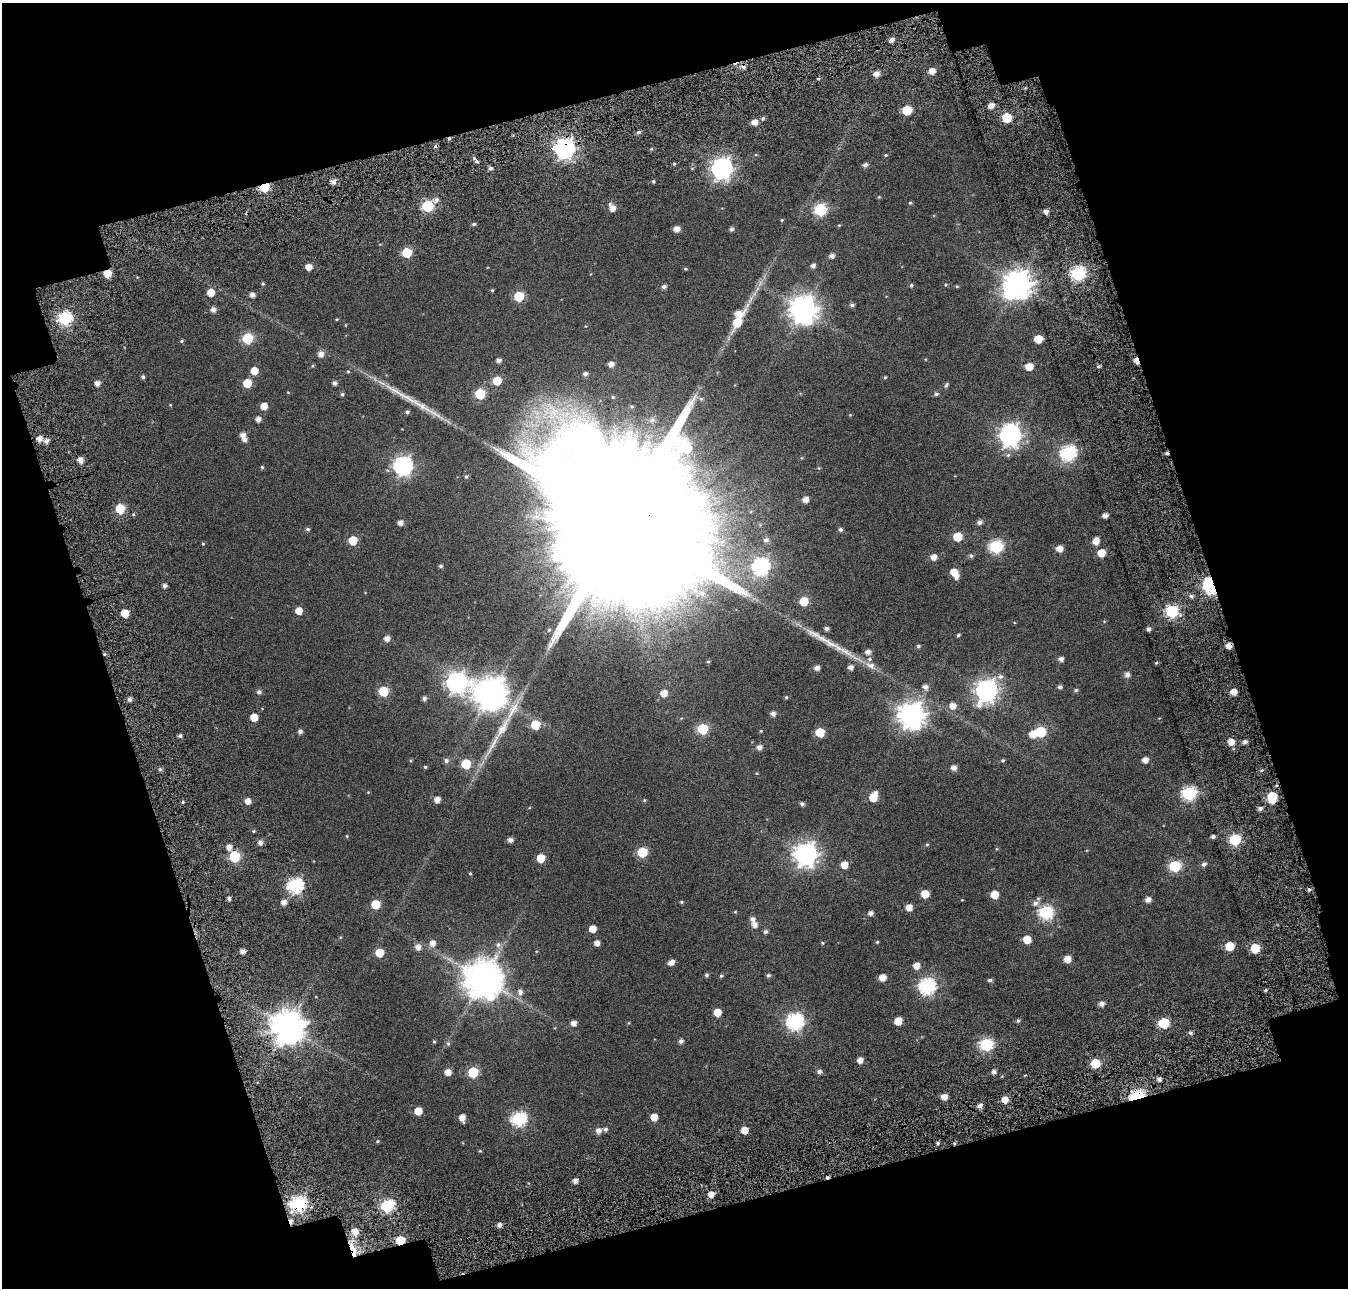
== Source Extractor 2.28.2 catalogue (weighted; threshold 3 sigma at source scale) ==
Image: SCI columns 82-1427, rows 104-1389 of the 1537 x 1497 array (HDU 1 of 3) = the unmasked area's bounding box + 8 px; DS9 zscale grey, full resolution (1 PNG px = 1 image px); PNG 1350 x 1290 px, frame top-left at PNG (2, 3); no overlay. Shown black and unused: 33% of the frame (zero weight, under 7 of 18 exposures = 18% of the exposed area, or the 3 px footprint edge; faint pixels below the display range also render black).
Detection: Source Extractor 2.28.2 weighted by HDU 2 'WHT'. Background -0.22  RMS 0.021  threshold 0.0865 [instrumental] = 3 sigma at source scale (4.09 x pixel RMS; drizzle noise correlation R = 1.36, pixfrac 0.8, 0.0396/0.0396 arcsec/px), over >= 5 px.
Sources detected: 300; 1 inside a brighter object's white glare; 5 cosmic-ray / hot-pixel residue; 2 long thin detections or spike segments (spike, bleed or trail) — not listed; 6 inside a brighter listed object's ellipse — not listed separately; the other 286 listed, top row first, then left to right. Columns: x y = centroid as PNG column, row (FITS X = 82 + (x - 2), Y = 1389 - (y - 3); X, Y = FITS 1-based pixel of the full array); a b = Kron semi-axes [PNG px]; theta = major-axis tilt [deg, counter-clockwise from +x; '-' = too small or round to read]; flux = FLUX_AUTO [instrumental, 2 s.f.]
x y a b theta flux
891 39 5 5 - 6.1
932 71 5 5 - 13
876 74 6 5 - 10
818 79 5 3 - 1.9
991 105 6 5 - 9.6
907 110 6 6 - 59
1007 118 6 6 - 65
763 119 6 4 69 2.7
755 122 6 5 - 12
639 132 6 5 - 3.3
565 148 8 7 - 740
651 149 5 4 - 1.8
886 155 5 4 - 1.8
477 162 6 3 -20 2.6
674 164 5 3 - 1.5
865 165 5 5 - 5.4
490 168 5 4 - 3.8
722 168 8 8 - 830
653 181 4 3 - 2.1
333 182 6 6 - 8.3
264 187 5 5 - 96
436 200 7 5 54 4.9
910 203 5 4 - 2
427 206 6 6 - 140
612 208 6 6 - 11
820 210 6 6 - 170
1046 212 5 5 - 6.6
782 220 4 4 - 1.5
474 224 5 4 - 2.3
676 229 5 5 - 11
731 229 5 4 - 3.9
407 253 6 6 - 69
832 256 6 5 - 5.6
813 266 5 5 - 5.2
309 267 5 5 - 14
685 269 6 4 -7 1.7
107 274 5 5 - 27
1078 274 6 6 - 270
263 284 5 4 - 2
1018 284 9 9 - 1900
911 285 5 4 - 2.2
664 286 6 5 - 4.6
957 286 4 3 - 1.6
492 290 4 4 - 1.7
211 292 5 5 - 20
252 295 5 4 - 7.5
519 296 6 6 - 76
852 305 5 5 - 3.8
213 310 5 5 - 7.6
803 310 9 9 - 1800
65 318 6 6 - 230
337 319 4 3 - 1.5
737 322 11 7 61 35
247 338 6 6 - 120
1038 339 6 5 - 30
182 341 5 4 - 1.9
321 354 6 6 - 9.6
499 360 5 5 - 5.7
1136 361 5 4 - 13
611 364 5 5 - 8.5
312 366 5 4 - 1.7
1099 366 5 4 - 2.6
1029 367 6 5 - 22
254 371 6 5 - 21
348 371 5 4 - 1.6
585 374 5 4 - 4.5
143 377 4 4 - 3.1
885 377 4 3 - 1.7
497 381 6 6 - 40
97 383 5 5 - 8.4
247 383 6 5 - 41
334 383 5 5 - 5
946 385 8 4 56 2.7
288 392 5 3 - 1.1
342 394 5 4 - 2.4
480 394 6 6 - 89
936 394 5 5 - 3.4
701 399 6 5 - 3.2
170 405 4 3 - 1.1
264 406 5 5 - 16
407 412 5 4 - 3.3
850 415 5 3 - 1.2
258 419 5 5 - 7.9
652 420 6 6 - 4
243 435 6 5 - 8.8
1010 435 9 8 - 910
39 439 6 5 - 10
46 441 6 6 - 6.7
1068 453 7 7 - 330
1167 453 4 4 - 2.9
80 460 5 5 - 10
403 466 8 7 - 590
262 467 5 4 - 1.9
819 468 5 5 - 1.6
466 476 6 6 - 3.4
806 500 5 5 - 9.5
120 509 6 6 - 70
1105 515 5 4 - 8.1
622 522 53 33 10 220000
980 522 6 5 - 5.7
400 523 5 5 - 8.7
308 529 5 4 - 2.9
840 529 5 5 - 3.5
957 537 6 6 - 46
353 540 6 6 - 43
766 540 6 6 - 5.2
1096 541 8 6 79 14
203 544 4 4 - 1.8
996 547 7 6 - 200
1060 549 6 5 - 14
1101 553 6 5 - 26
971 556 6 5 - 3
934 557 6 5 - 11
441 566 5 4 - 3
760 566 8 7 - 380
954 573 10 5 -58 23
1210 585 7 5 -68 450
164 586 5 5 - 4.4
1191 596 5 5 - 3.5
804 601 6 6 - 45
299 611 5 5 - 17
1171 611 6 6 - 180
125 613 5 5 - 31
826 628 5 4 - 4.1
1148 629 4 4 - 4.3
549 630 6 4 67 2.5
958 635 5 4 - 2.2
387 638 6 5 - 8.7
833 645 40 9 -28 34
918 646 5 4 - 2.6
1229 646 5 4 - 11
868 652 6 5 - 7
1061 659 5 5 - 5.7
708 661 5 4 - 1.8
1156 663 4 4 - 1.8
871 666 14 8 -26 11
851 667 5 5 - 7.2
817 668 5 5 - 7.6
1127 675 6 5 - 6.9
1000 676 8 7 - 5.6
456 683 9 8 - 740
925 687 7 6 - 6.4
1060 687 5 4 - 4.1
986 690 9 8 - 970
1076 690 5 4 - 2.3
383 691 6 6 - 73
259 692 6 6 - 4.7
1233 692 5 5 - 13
664 693 7 6 - 15
490 694 10 10 - 2900
786 697 5 4 - 1.9
424 698 5 5 - 4.4
129 699 5 4 - 5.5
953 706 7 6 - 11
513 710 36 11 60 34
773 714 5 5 - 6.3
911 715 9 9 - 1600
254 717 5 5 - 23
535 725 6 6 - 45
702 729 6 6 - 91
300 731 5 4 - 5.2
761 731 4 3 - 1.3
820 732 6 6 - 51
1040 732 6 6 - 89
1032 734 6 6 - 16
180 736 5 4 - 3.6
1231 742 6 6 - 16
1245 742 5 4 - 5.1
759 747 6 5 - 7.4
1003 760 5 4 - 2.1
1145 760 5 5 - 10
446 761 8 6 -84 4.5
466 764 6 6 - 64
425 767 4 4 - 1.9
954 768 5 5 - 7.9
160 769 5 4 - 2.9
1262 770 5 3 - 2
368 792 4 4 - 1.2
1189 793 7 7 - 250
873 797 8 5 67 33
1272 797 8 6 -86 66
437 799 5 5 - 11
644 800 5 4 - 1.6
248 801 5 5 - 12
183 802 4 3 - 1.9
802 804 5 5 - 3.8
1260 808 6 5 - 4.7
253 831 5 3 - 1.5
347 836 5 3 - 1.4
1213 836 4 4 - 4.1
1235 839 6 6 - 130
510 840 6 5 - 6.4
260 843 6 5 - 6.6
927 844 5 3 - 1.7
229 847 6 5 - 8.6
996 849 5 3 - 1.5
642 852 6 6 - 75
806 854 8 8 - 1200
234 856 6 6 - 110
541 858 6 5 - 35
1204 864 6 6 - 4.9
844 865 6 5 - 19
1175 866 6 6 - 120
470 873 4 4 - 1.6
295 886 7 7 - 320
1309 889 5 4 - 3.1
925 894 5 5 - 28
994 894 6 5 - 28
229 898 4 4 - 3.9
1148 899 6 5 - 9.1
284 902 6 6 - 8.3
681 902 5 4 - 2.1
1035 903 9 7 25 7.5
375 904 6 6 - 50
909 907 6 5 - 14
735 912 4 4 - 1.5
1045 912 7 7 - 240
871 913 5 4 - 6
754 925 6 6 - 9.2
592 929 5 5 - 17
765 931 5 5 - 3.5
1027 939 6 5 - 26
877 942 4 4 - 1.6
432 943 7 6 - 11
597 943 5 5 - 9
822 943 4 3 - 1.4
498 945 8 8 - 6.5
1230 946 6 6 - 46
418 947 7 6 - 9.9
1255 948 6 5 - 61
243 951 5 4 - 7.9
379 953 6 5 - 36
1067 959 6 5 - 18
671 962 6 5 - 10
916 966 6 6 - 13
706 975 5 4 - 3
768 975 5 5 - 3.1
721 976 5 4 - 2
882 977 5 5 - 15
483 979 11 11 - 4300
990 980 5 4 - 3.7
927 986 7 7 - 400
1265 990 5 3 - 1.8
520 992 7 6 - 6.6
1101 1004 6 5 - 7.9
717 1012 5 5 - 23
795 1021 7 7 - 400
898 1021 6 5 - 21
1018 1021 5 4 - 2.6
574 1023 5 5 - 8.9
1163 1023 6 6 - 89
287 1027 10 10 - 3100
1190 1033 6 5 - 3.3
681 1041 5 5 - 4.9
434 1042 4 4 - 1.9
448 1043 7 5 -63 2.9
986 1045 7 6 - 190
860 1060 5 5 - 11
1095 1063 6 6 - 58
819 1071 6 5 - 4.8
448 1072 5 5 - 14
473 1072 6 6 - 92
993 1072 5 5 - 5.9
1159 1079 5 5 - 5.1
1137 1096 7 4 13 280
944 1097 5 5 - 13
1005 1100 6 5 - 17
980 1106 5 4 - 7.9
418 1111 5 5 - 26
654 1117 5 5 - 18
462 1118 6 5 - 13
519 1119 7 7 - 270
605 1129 5 5 - 3.8
744 1130 5 5 - 20
598 1131 6 6 - 8.6
377 1141 5 4 - 2
938 1143 5 3 - 2.3
480 1151 4 4 - 1.4
575 1181 5 4 - 6.9
711 1194 5 5 - 14
298 1204 7 6 - 340
386 1206 7 6 - 170
499 1225 5 4 - 6.1
355 1232 6 6 - 16
400 1240 6 5 - 70
352 1248 16 6 -61 25
Overlapping masked pixels (flux is a lower limit): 13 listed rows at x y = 565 148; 264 187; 107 274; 1136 361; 1167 453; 622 522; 1210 585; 1229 646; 1137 1096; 1005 1100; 298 1204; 400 1240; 352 1248